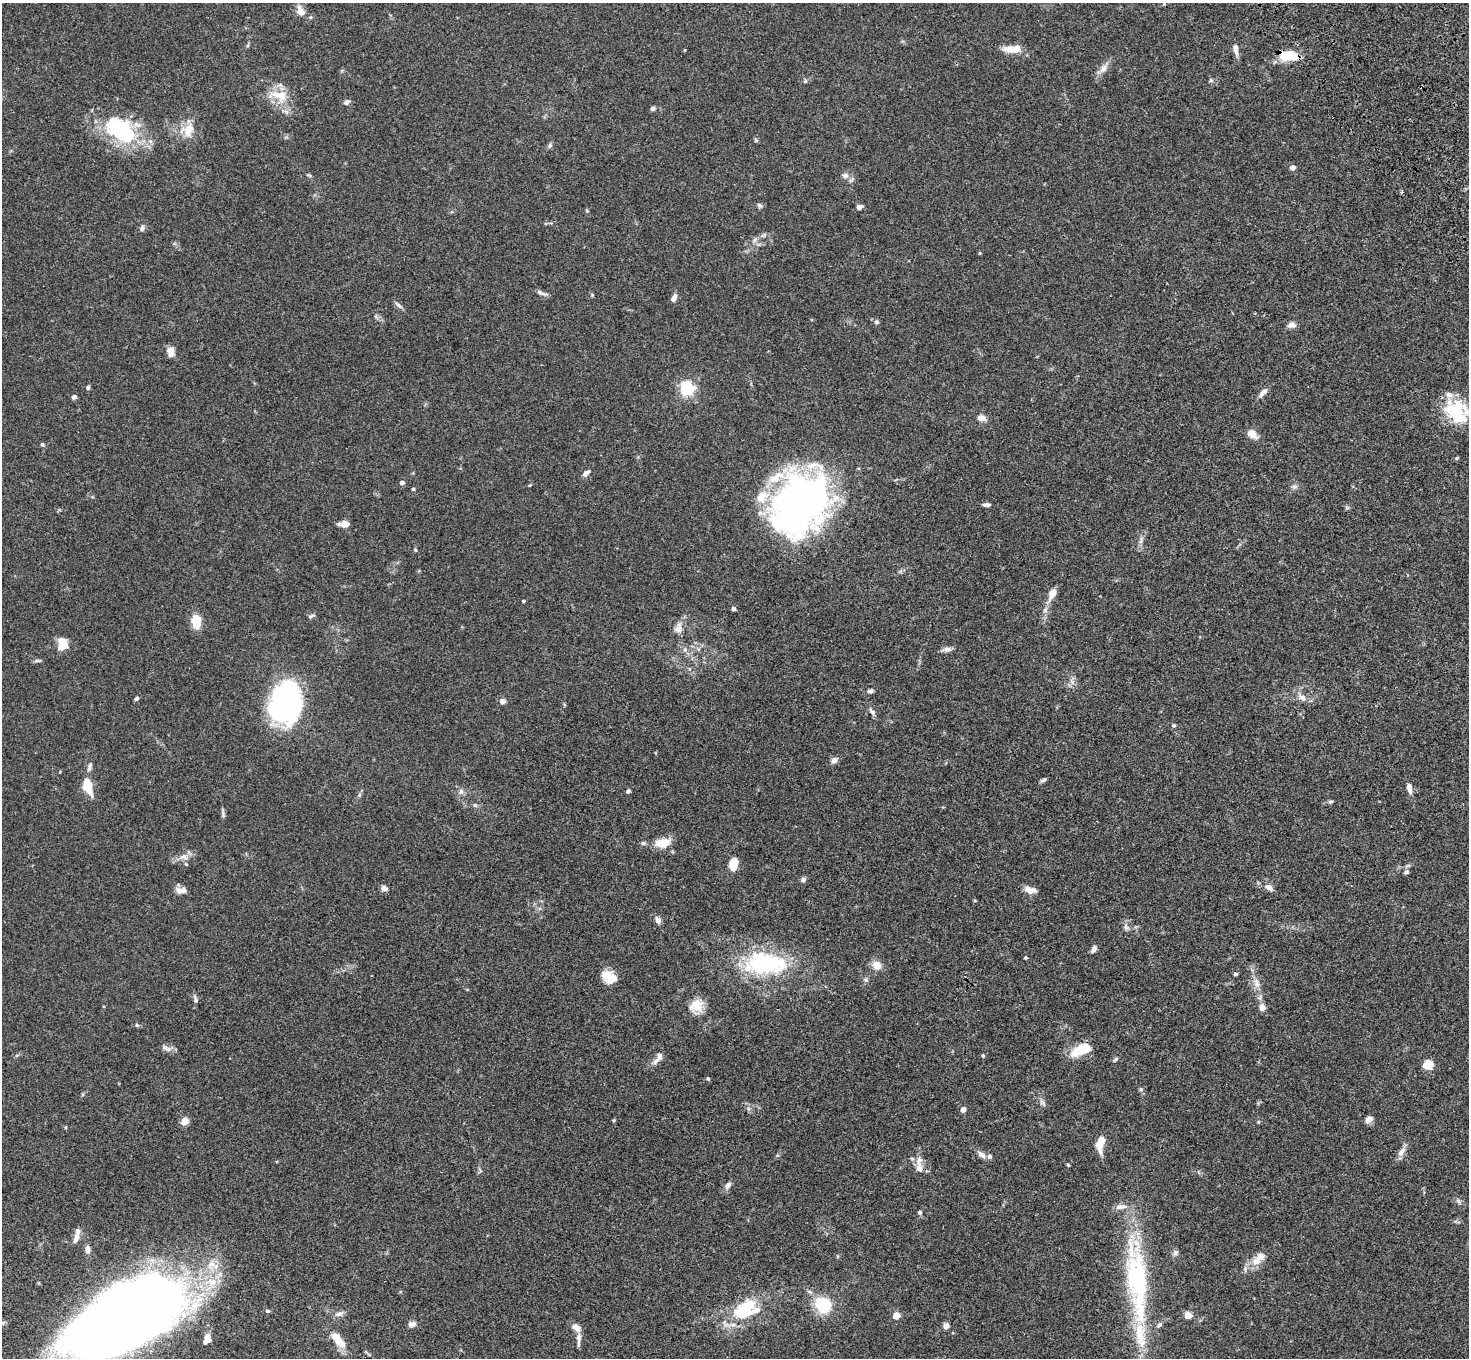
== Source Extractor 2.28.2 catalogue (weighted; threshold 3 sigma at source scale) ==
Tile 10 of 4 x 4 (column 2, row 3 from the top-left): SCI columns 1574-3040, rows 1734-3089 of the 6077 x 6038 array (HDU 1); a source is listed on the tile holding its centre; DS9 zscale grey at full resolution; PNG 1471 x 1360 px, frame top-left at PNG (2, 3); no overlay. Shown black and unused: <1% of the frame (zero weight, under 3 of 4 exposures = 6% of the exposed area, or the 3 px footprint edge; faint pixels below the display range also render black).
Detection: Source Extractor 2.28.2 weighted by HDU 2 'WHT'; one run over the whole footprint, this tile lists its part. Background 0.0588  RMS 0.0053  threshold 0.024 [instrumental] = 3 sigma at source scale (4.5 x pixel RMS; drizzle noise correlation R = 1.50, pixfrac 1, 0.05/0.05 arcsec/px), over >= 5 px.
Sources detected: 164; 1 inside a brighter object's white glare — not listed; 17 inside a brighter listed object's ellipse — not listed separately; the other 146 listed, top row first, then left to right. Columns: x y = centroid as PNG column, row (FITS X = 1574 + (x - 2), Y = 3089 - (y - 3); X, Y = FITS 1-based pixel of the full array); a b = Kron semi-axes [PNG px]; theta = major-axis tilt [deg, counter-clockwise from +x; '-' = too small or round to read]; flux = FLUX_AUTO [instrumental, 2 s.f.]
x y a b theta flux
1164 4 4 4 - 0.44
300 11 16 9 -66 3.8
1012 49 21 8 1 7.2
1236 49 16 6 -83 2.8
684 50 4 3 - 0.4
1288 56 23 11 -1 13
1103 69 13 8 50 3.5
1211 80 6 5 - 0.88
805 81 6 5 - 0.8
279 96 29 15 -15 12
346 102 7 6 - 1.6
652 109 6 5 - 1.1
121 130 46 28 -34 44
188 130 21 16 58 9
756 140 6 5 - 0.85
550 145 7 5 78 1
1293 168 5 4 - 3.1
309 175 7 4 -19 0.66
845 175 9 7 13 2.1
760 205 7 6 - 1.3
859 207 7 5 26 1.5
587 211 5 3 - 0.46
142 228 8 5 72 1.3
754 240 7 4 71 1.1
541 293 15 5 -20 1.7
592 295 5 5 - 0.53
674 298 8 5 64 2.6
398 305 12 5 -41 1.5
877 322 6 6 - 1.1
1291 325 11 7 9 2.1
171 352 10 8 -82 4
88 387 6 4 74 0.87
687 389 6 6 - 110
1263 393 14 6 46 2.8
74 397 5 5 - 1.5
1457 411 35 21 -85 22
981 418 11 7 -7 2.7
1252 434 15 9 -39 4.1
42 444 5 4 - 0.91
586 473 10 6 42 2.2
402 483 4 4 - 2.1
530 485 5 3 - 0.4
1294 487 7 6 - 1.3
413 489 4 4 - 0.7
800 502 51 43 54 300
986 505 10 5 -2 1.5
1347 508 6 4 -19 0.71
344 524 8 5 0 6.1
1141 540 12 3 80 1.7
415 550 5 4 - 0.59
1052 594 15 8 62 5.2
523 601 3 3 - 0.73
733 609 5 4 - 1.1
311 616 11 4 21 1
196 621 16 11 -87 8.2
678 628 15 11 68 4
62 645 14 10 31 5.1
947 649 11 6 9 2.3
685 650 6 6 - 1.3
36 661 9 4 7 0.9
1072 681 9 4 -71 1.3
870 691 9 5 1 1.1
1302 698 11 8 -37 3.2
136 699 6 4 35 1.1
502 701 5 4 - 3.6
285 703 35 24 83 140
872 711 13 5 -54 1.7
1174 725 5 4 - 0.73
834 760 8 7 - 2.3
89 767 12 5 72 1.7
1043 780 9 4 19 1
88 786 14 7 -75 16
1409 788 12 6 -80 3.3
461 791 8 6 89 1.7
628 791 5 4 - 1.2
359 795 6 5 - 0.94
1330 802 7 4 7 0.84
475 805 6 5 - 0.86
223 813 15 2 -87 1
643 843 7 5 0 0.98
662 843 14 8 8 11
184 857 12 8 10 3.5
733 864 13 9 74 7.4
1406 872 6 5 - 1.1
803 879 6 6 - 1.4
1269 887 12 7 -36 2.6
384 888 7 5 -22 2.5
181 890 13 8 1 3.5
1030 890 14 7 -12 3.8
658 920 10 6 -58 2.1
1126 927 10 6 -63 1.8
1094 949 9 5 61 2
1026 958 4 4 - 0.77
765 963 55 26 -1 55
877 965 7 6 - 7.9
1235 974 4 4 - 0.99
609 977 16 11 -29 10
1256 983 17 8 -73 4.6
195 999 10 5 -74 1.5
696 1006 18 16 41 7.6
1262 1007 9 8 - 3.2
137 1025 5 5 - 0.68
166 1048 16 7 -21 2.3
1082 1050 20 9 23 19
983 1056 4 4 - 0.65
658 1058 18 7 53 3.5
1115 1060 8 4 54 0.78
1428 1065 5 5 - 30
708 1079 5 3 - 0.7
1141 1089 6 5 - 0.93
1043 1103 12 5 -47 1.6
963 1110 4 4 - 3.4
1369 1119 9 7 47 2.5
614 1120 4 4 - 0.57
184 1121 9 8 - 3.5
1258 1122 5 3 - 0.5
1101 1142 15 6 80 11
1401 1152 15 7 53 3.1
982 1155 11 6 -38 2.6
1068 1165 5 4 - 0.53
919 1168 11 9 -84 3.5
728 1185 11 6 48 2
1458 1201 9 4 -55 1.1
1121 1207 18 7 7 3.6
920 1212 6 5 - 0.98
78 1231 12 7 72 1.9
87 1249 8 6 -87 2.6
1175 1253 8 7 - 1.4
1256 1261 13 11 -2 5.1
1245 1269 9 5 90 1.5
1140 1279 130 19 -90 65
823 1305 12 10 -46 31
745 1310 35 22 39 26
267 1311 6 4 -20 0.69
339 1314 12 6 19 2.2
896 1315 5 5 - 10
1188 1315 5 4 - 12
125 1319 107 46 28 830
412 1324 10 7 14 2.1
1159 1325 7 6 - 1.3
946 1326 6 5 - 2.9
576 1327 10 7 -35 4
953 1333 4 3 - 0.43
208 1338 9 7 -87 4
337 1338 16 9 -59 7.8
578 1338 11 7 80 2.2
Overlapping masked pixels (flux is a lower limit): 1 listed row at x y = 1288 56
Isophote crosses this tile's border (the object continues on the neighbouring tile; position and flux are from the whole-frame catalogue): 1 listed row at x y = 125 1319